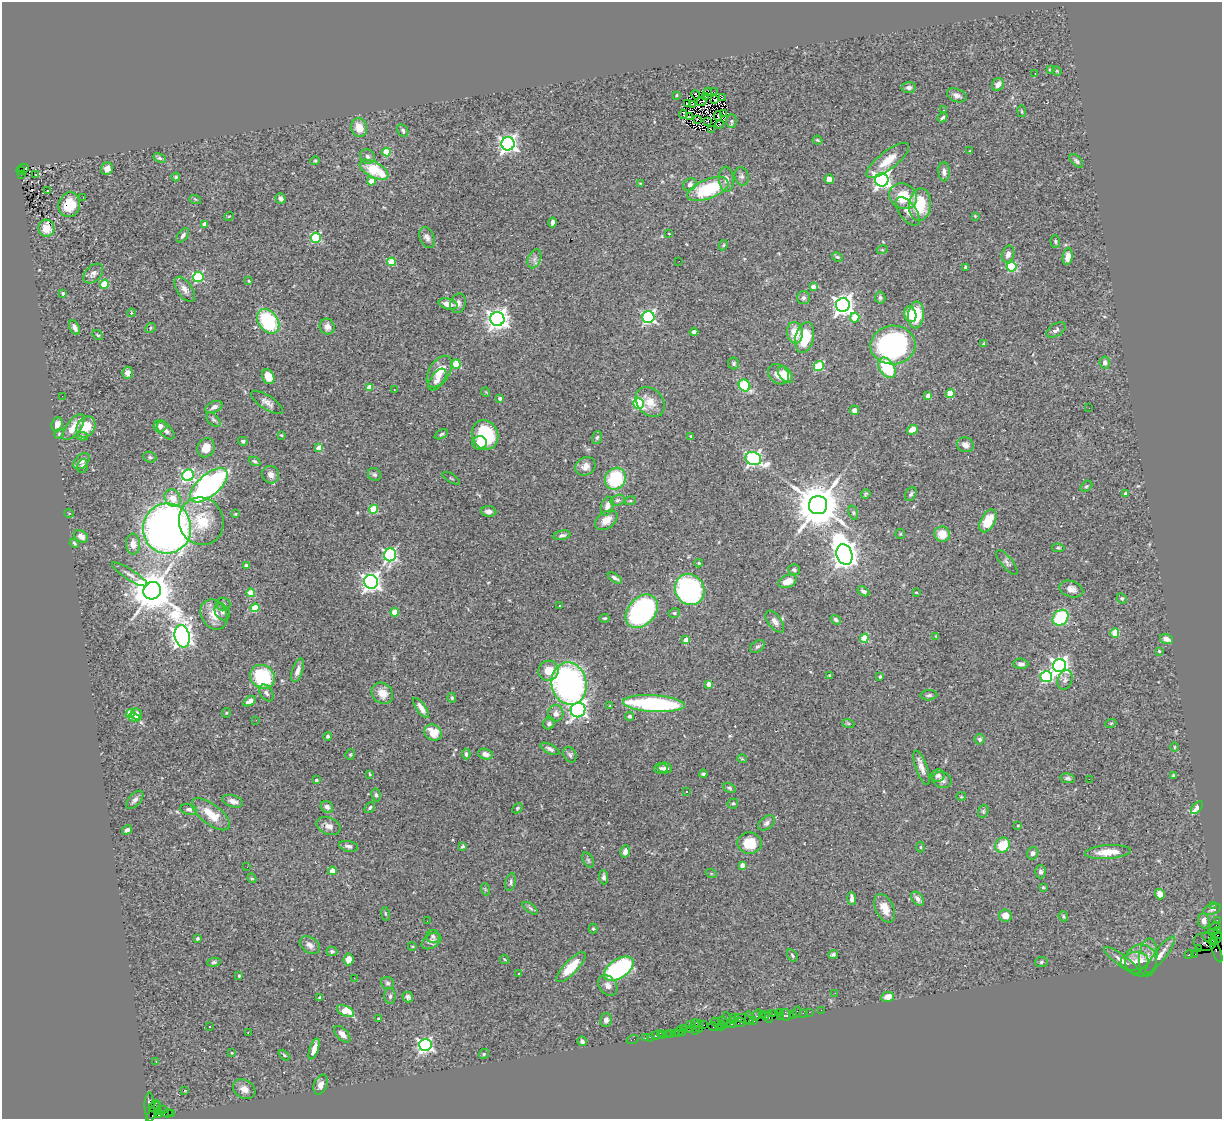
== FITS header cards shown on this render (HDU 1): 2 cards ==
NAXIS1  =                 1220
NAXIS2  =                 1117

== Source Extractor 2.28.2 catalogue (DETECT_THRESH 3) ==
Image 1220 x 1117 px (HDU 1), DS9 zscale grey, 1 PNG px = 1 image px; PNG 1224 x 1121 px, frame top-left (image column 1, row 1117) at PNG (2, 2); each listed source drawn as its Kron ellipse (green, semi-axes under 4 px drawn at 4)
Background 1.05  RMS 0.06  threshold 0.181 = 3 sigma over >= 5 px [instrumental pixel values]
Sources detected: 441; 3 with non-positive FLUX_AUTO (blend fragments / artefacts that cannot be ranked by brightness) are neither listed nor drawn; the other 438 listed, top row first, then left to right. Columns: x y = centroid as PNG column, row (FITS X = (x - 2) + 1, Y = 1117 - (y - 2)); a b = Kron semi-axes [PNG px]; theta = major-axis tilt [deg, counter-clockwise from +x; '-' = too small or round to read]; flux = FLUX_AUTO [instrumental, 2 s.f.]
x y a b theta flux
1050 69 3 3 - 4.5
1057 71 5 4 - 3.8
1035 74 3 2 - 6.4
998 85 7 5 55 26
909 87 7 5 5 13
708 92 4 2 - 0.26
714 92 2 2 - 0.67
676 95 3 2 - 3.6
696 95 5 2 - 2.1
957 95 10 6 -22 17
705 96 3 2 - 1.7
722 98 3 2 - 1.7
715 100 3 2 - 5.5
702 101 5 2 - 3.3
687 104 3 2 - 4.4
693 105 4 2 - 3.3
944 110 3 2 - 5.6
1022 111 6 3 -81 4.1
724 113 3 2 - 0.84
683 114 4 2 - 7.5
718 116 5 2 - 0.82
689 117 2 2 - 2.8
943 118 5 4 - 7.9
697 119 3 2 - 2
708 121 2 2 - 2.3
731 121 6 5 - 7.6
720 124 4 2 - 2.6
359 128 9 8 - 55
711 129 4 2 - 3
403 131 7 5 -63 9.6
817 140 5 3 - 4.5
508 144 6 6 - 1700
970 151 3 3 - 4.1
386 152 4 4 - 150
367 157 8 7 - 13
160 158 6 4 -26 6.7
888 160 26 9 38 69
315 161 5 4 - 4.9
1076 161 9 4 -45 9.4
23 168 5 4 - 280
107 169 6 5 - 21
21 170 4 3 - 130
374 170 16 7 -28 160
944 172 9 6 -86 19
21 174 3 2 - 230
36 174 3 2 - 8.1
742 176 9 7 -76 13
176 177 4 4 - 7
726 179 12 7 -86 19
829 179 5 4 - 22
882 180 6 6 - 1600
371 181 4 4 - 69
640 183 3 2 - 3
690 184 7 6 - 15
708 189 22 9 22 260
47 191 3 3 - 58
903 196 14 12 -28 120
83 197 2 2 - 10
281 198 5 5 - 15
195 199 6 3 -18 4.1
69 205 12 10 73 110
920 205 16 11 84 140
908 211 17 8 -54 32
229 216 5 3 - 3.2
975 216 4 4 - 3.4
553 222 5 3 - 14
204 224 4 4 - 37
46 228 8 8 - 57
669 234 3 2 - 2.4
183 235 8 4 53 12
316 238 5 5 - 320
427 238 11 7 -66 17
1055 241 6 4 -89 6.9
723 245 5 4 - 4.6
882 250 5 3 - 3.9
1008 254 8 6 73 23
837 257 6 4 -26 5.8
1068 257 8 5 81 31
534 259 10 6 67 16
679 261 2 2 - 3
391 262 4 4 - 140
965 267 3 3 - 5.8
1011 267 5 5 - 260
93 274 11 7 44 20
198 277 5 5 - 310
249 281 3 3 - 3.3
104 284 4 4 - 140
813 287 4 3 - 27
185 289 14 7 -56 26
63 294 4 3 - 5.7
803 298 6 6 - 11
880 298 6 5 - 7.7
458 303 10 7 74 18
448 304 10 5 -15 34
843 305 7 7 - 2500
131 313 4 4 - 6.3
910 314 8 6 -73 55
916 315 13 8 83 140
648 317 6 6 - 770
855 317 5 4 - 110
497 319 7 7 - 2900
268 321 13 9 -53 280
327 327 8 7 - 32
75 328 8 5 -62 21
151 328 5 4 - 5.7
1056 330 10 6 32 14
694 332 4 4 - 11
795 333 11 8 -81 70
98 335 6 4 -35 4.9
805 337 16 9 77 150
984 344 4 3 - 7.4
893 345 22 19 3 900
734 363 6 5 - 8.6
1105 363 6 5 - 14
456 364 5 4 - 160
819 366 5 4 - 210
887 368 11 7 -58 200
439 371 17 10 58 72
127 373 6 5 - 21
778 374 11 9 -43 41
785 375 10 6 -51 50
268 377 7 6 - 44
437 379 12 6 54 26
744 385 6 5 - 210
369 387 4 4 - 73
394 390 3 2 - 4.6
486 392 5 3 - 3
950 394 4 4 - 130
928 395 4 4 - 27
62 396 2 2 - 2.1
500 398 4 3 - 17
267 402 18 7 -33 23
650 402 16 12 -49 53
639 404 5 5 - 350
214 407 9 5 26 18
1089 408 2 2 - 3.8
854 410 5 4 - 16
213 420 9 5 -44 8.6
57 424 7 5 71 26
160 426 6 6 - 18
74 427 15 7 52 54
86 427 11 9 56 79
166 430 11 6 -45 16
912 430 6 4 20 44
59 434 5 4 - 4.5
441 434 7 4 26 6.6
281 435 3 3 - 3.8
485 435 15 13 -65 240
82 436 6 3 -11 6.7
691 436 4 3 - 4.9
597 438 7 5 72 7.1
243 441 5 4 - 9.8
480 443 7 7 - 51
965 445 8 7 - 20
206 448 10 8 62 53
319 448 4 4 - 70
150 457 7 5 -22 7.8
753 459 8 6 -21 1100
82 461 10 6 45 16
255 461 6 4 -24 7.1
83 466 7 5 76 12
585 466 10 9 - 27
374 474 7 6 - 8.1
188 475 6 5 - 610
271 475 9 8 - 25
451 478 10 2 -31 3.3
615 479 11 10 - 220
209 485 23 10 40 1000
1086 486 6 4 40 5.5
866 494 5 4 - 5.6
911 494 7 5 60 8.4
1126 494 4 3 - 12
173 498 9 7 -54 42
618 500 7 5 16 7.5
630 501 5 3 - 3.9
818 505 9 9 - 19000
607 506 9 6 74 27
374 509 4 4 - 170
488 511 8 5 -5 17
69 513 5 3 - 3.2
853 513 7 4 -71 6.7
235 514 2 2 - 3.3
606 520 12 8 37 41
201 521 24 22 -70 130
988 521 12 7 61 89
167 528 25 24 - 3100
900 534 5 5 - 5
942 534 8 7 - 65
562 535 9 4 10 11
81 536 7 5 -31 23
74 543 5 3 - 5.5
133 544 10 7 -86 35
1058 548 6 4 -9 5.5
390 555 6 6 - 750
844 555 10 7 -71 4900
1007 562 15 5 -51 13
699 563 4 3 - 4.3
246 566 4 3 - 14
794 570 6 5 - 9
130 574 21 5 -32 22
615 578 8 4 -33 13
788 581 10 6 22 43
371 582 7 6 - 1900
1071 589 12 8 -17 24
690 590 16 14 -55 660
152 591 9 8 - 14000
863 591 6 4 -32 10
916 592 4 2 - 3.2
251 593 4 4 - 100
1122 598 5 4 - 5.9
223 604 7 6 - 9.4
559 606 2 2 - 3.7
255 608 4 4 - 130
642 611 19 13 49 790
222 612 9 7 -58 15
395 612 4 4 - 110
674 613 6 4 15 6.8
214 615 16 12 -59 59
604 618 5 4 - 5.3
1061 618 9 7 44 290
836 620 5 4 - 7.2
775 622 13 6 -53 19
1115 633 4 4 - 120
182 636 11 7 -77 3000
936 636 4 4 - 3.4
864 638 4 4 - 100
1166 639 6 5 - 23
686 640 4 4 - 46
757 646 8 5 37 9.7
1159 651 4 4 - 4.2
1021 664 7 5 -5 16
1060 666 7 6 - 1800
298 670 12 5 72 22
548 671 10 10 - 56
830 675 3 2 - 3.6
262 677 13 11 -36 290
880 677 3 2 - 5
1046 677 6 5 - 430
1065 680 10 7 71 13
569 684 21 17 -78 1200
709 684 4 4 - 31
266 693 9 6 -56 12
382 693 11 9 -44 44
929 695 8 5 2 9.3
452 698 5 4 - 6.4
249 701 7 4 35 55
654 704 31 8 -4 550
610 705 3 2 - 2.7
421 708 12 4 -56 26
578 710 7 7 - 1100
226 713 4 4 - 4.3
556 713 8 7 - 25
130 714 4 4 - 130
137 714 6 5 - 26
630 716 5 4 - 7
134 717 6 4 -20 16
256 720 2 2 - 5.2
549 723 6 5 - 13
848 723 6 4 -19 5.1
1111 723 5 3 - 3.9
433 732 9 7 -36 74
327 736 4 4 - 8
979 739 5 5 - 9.5
1175 747 5 3 - 3.5
550 749 10 4 -26 14
466 754 5 4 - 9.3
485 754 8 5 -15 19
350 755 5 4 - 4.7
570 755 8 6 -62 9.8
742 759 5 3 - 3.1
661 768 7 5 3 11
665 768 7 5 -5 13
922 768 18 5 -70 27
370 774 3 3 - 3.5
703 774 4 3 - 6.6
938 775 7 6 - 15
1174 776 4 3 - 7
1067 778 7 5 -11 9.5
1089 779 2 2 - 48
316 780 4 3 - 5.4
942 780 10 7 -22 18
729 788 7 4 -28 6.5
687 791 3 3 - 15
376 795 6 4 -79 7.7
961 797 5 3 - 3.6
135 800 11 6 49 19
233 801 11 6 -18 21
733 803 5 5 - 7
327 807 7 5 -38 13
370 807 6 4 51 7
517 808 6 4 45 6.1
1197 808 8 3 49 59
189 809 8 5 -11 14
983 811 7 5 71 6.8
211 814 23 10 -37 85
766 823 9 6 39 13
1018 825 3 3 - 4
329 826 12 8 -22 24
127 830 5 4 - 14
749 843 12 10 -4 100
1002 845 8 7 - 100
348 846 9 5 -11 14
462 846 4 3 - 5.9
920 847 5 3 - 3.9
625 851 6 5 - 21
1108 852 23 7 4 64
1033 853 6 5 - 13
588 860 8 5 -60 8.1
742 865 4 4 - 13
247 867 2 2 - 1.8
332 871 4 4 - 45
1041 872 6 5 - 9.6
711 873 5 3 - 3.4
604 877 7 4 -88 9.9
252 878 5 4 - 5.8
511 882 9 5 78 10
1043 887 4 3 - 3.7
485 889 6 4 -71 4.4
1160 894 5 5 - 32
852 899 6 4 -83 19
917 899 8 5 -52 22
1214 905 2 2 - 24
530 908 9 4 -35 8.2
885 908 15 9 -64 43
1212 909 9 5 16 9
385 914 7 3 -81 5.4
1005 915 6 6 - 46
1063 916 5 4 - 6.9
1217 920 2 2 - 38
427 921 2 2 - 3.7
1204 921 7 6 - 21
1215 926 5 2 - 150
593 929 5 4 - 5.1
1217 931 4 3 - 68
1215 934 7 3 -27 190
433 936 6 6 - 9.5
198 938 4 3 - 6.4
1210 938 8 5 -31 550
1216 939 8 2 54 51
431 941 11 7 32 16
1205 942 12 9 0 750
310 945 11 7 -33 20
412 946 4 3 - 3.6
1199 949 4 3 - 130
1216 950 13 4 -67 100
332 951 5 4 - 8.3
833 954 5 4 - 9.3
1189 954 5 3 - 91
1195 954 4 2 - 61
792 955 6 5 - 7.6
1160 955 23 6 53 31
1148 957 19 9 86 34
348 959 6 5 - 32
505 959 5 3 - 3.5
1122 960 21 5 -36 27
1141 960 16 16 - 50
1135 961 14 9 7 28
214 962 6 4 10 7
1041 962 6 5 - 6.9
571 967 20 7 46 97
619 969 17 9 34 600
519 973 3 3 - 13
239 976 3 3 - 4.9
354 978 3 2 - 4.1
387 983 7 6 - 8.9
608 985 11 8 -51 20
835 993 2 2 - 3.6
390 996 8 5 89 10
408 997 5 5 - 11
888 997 6 5 - 38
320 998 3 3 - 9.6
821 1010 2 2 - 25
345 1011 9 5 -25 100
780 1012 3 2 - 66
797 1012 5 3 - 180
809 1012 2 2 - 40
803 1013 2 2 - 25
762 1014 2 2 - 81
772 1014 4 2 - 150
757 1015 6 3 54 70
785 1015 6 5 - 150
792 1015 3 2 - 62
780 1016 3 2 - 64
734 1017 2 2 - 48
766 1017 3 2 - 52
769 1017 5 2 - 77
749 1018 6 3 -79 240
378 1019 3 2 - 3.4
744 1019 10 4 -19 390
606 1020 7 6 - 13
727 1020 8 4 -83 630
732 1020 3 2 - 60
723 1021 5 3 - 160
754 1021 3 2 - 52
696 1023 4 2 - 120
717 1023 6 3 -44 280
740 1023 6 3 10 130
690 1024 2 2 - 42
732 1024 5 3 - 220
704 1025 2 2 - 68
699 1026 6 2 90 110
721 1026 5 2 - 44
209 1027 3 3 - 4.9
713 1027 5 3 - 130
683 1028 3 2 - 150
691 1030 3 2 - 68
696 1030 3 2 - 58
679 1031 5 3 - 120
682 1032 3 3 - 89
248 1033 3 2 - 4
660 1033 2 2 - 18
671 1033 2 2 - 46
675 1033 2 2 - 71
342 1034 10 5 -45 25
667 1034 2 2 - 23
663 1035 2 2 - 16
655 1036 3 3 - 96
650 1037 3 2 - 34
645 1038 3 2 - 68
633 1039 6 2 18 28
582 1041 5 4 - 8.3
425 1045 6 6 - 1000
314 1049 11 4 71 31
232 1053 3 2 - 2.7
484 1054 5 4 - 5.5
284 1055 6 3 -46 5.3
156 1061 2 2 - 2.6
321 1085 10 6 68 23
244 1089 12 9 -29 29
185 1090 3 3 - 7.2
154 1106 6 3 47 210
150 1107 14 5 -87 510
164 1109 2 2 - 13
158 1111 3 3 - 350
153 1112 12 4 61 360
168 1113 5 3 - 370
171 1113 3 2 - 14
159 1115 3 3 - 51
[3 non-positive-flux detections neither listed nor drawn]